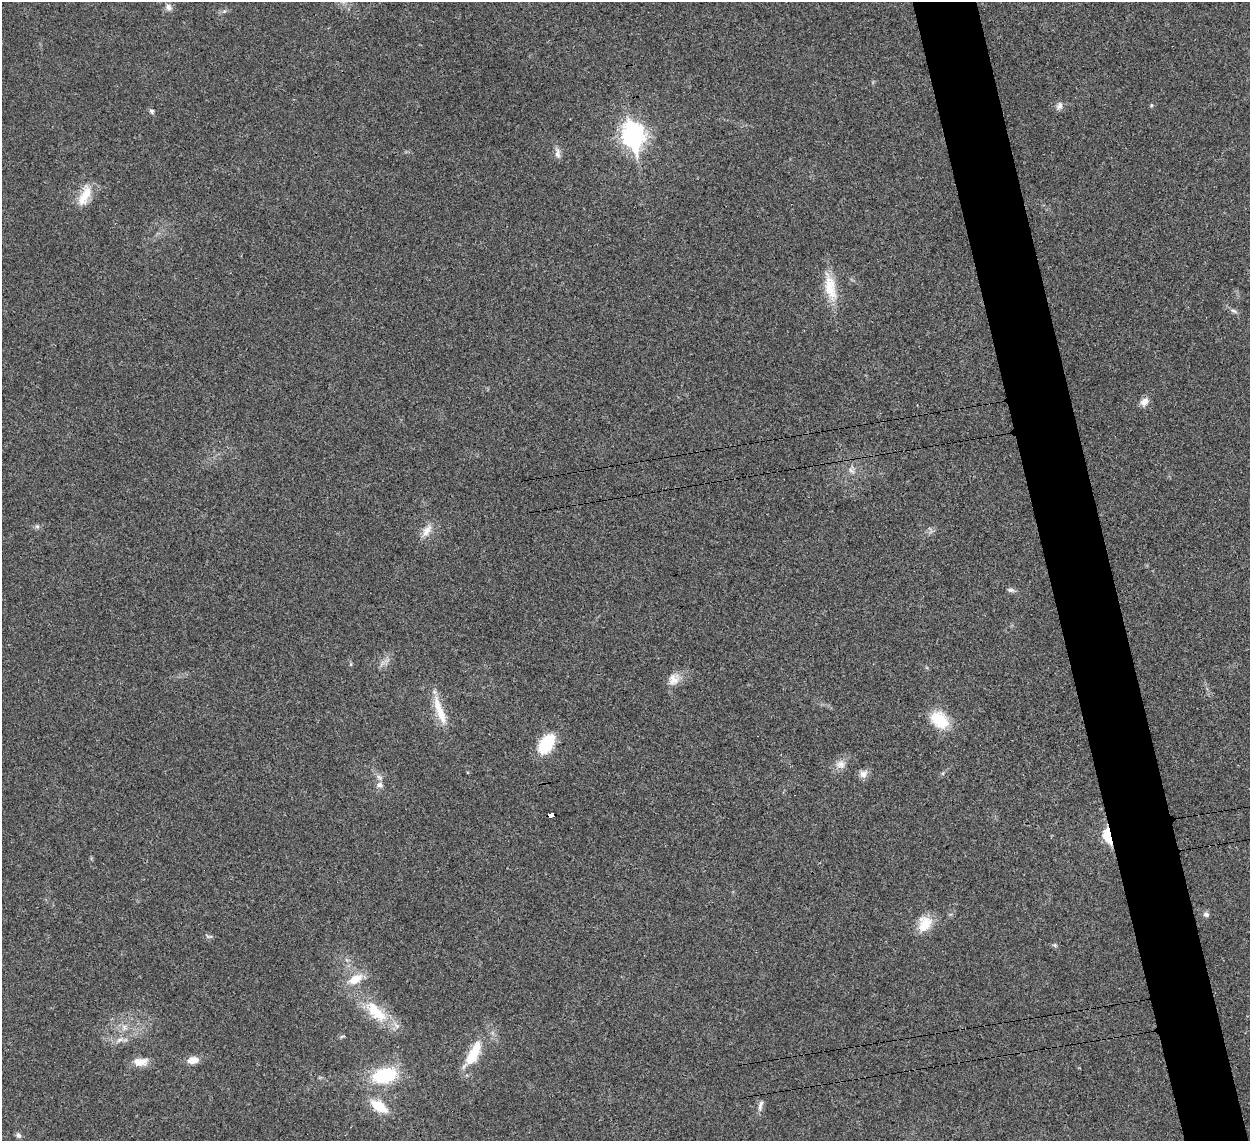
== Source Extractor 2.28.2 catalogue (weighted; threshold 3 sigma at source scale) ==
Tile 6 of 4 x 4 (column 2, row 2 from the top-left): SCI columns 1287-2534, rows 2568-3706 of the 5065 x 5020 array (HDU 1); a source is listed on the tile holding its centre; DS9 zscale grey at full resolution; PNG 1252 x 1143 px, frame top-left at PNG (2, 2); no overlay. Shown black and unused: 5% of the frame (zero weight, under 3 of 4 exposures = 2% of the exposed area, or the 3 px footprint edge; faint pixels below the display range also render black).
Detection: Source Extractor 2.28.2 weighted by HDU 2 'WHT'; one run over the whole footprint, this tile lists its part. Background 0.0282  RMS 0.0046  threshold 0.0209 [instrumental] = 3 sigma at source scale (4.5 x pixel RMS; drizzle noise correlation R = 1.50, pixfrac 1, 0.05/0.05 arcsec/px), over >= 5 px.
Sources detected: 38; all 38 listed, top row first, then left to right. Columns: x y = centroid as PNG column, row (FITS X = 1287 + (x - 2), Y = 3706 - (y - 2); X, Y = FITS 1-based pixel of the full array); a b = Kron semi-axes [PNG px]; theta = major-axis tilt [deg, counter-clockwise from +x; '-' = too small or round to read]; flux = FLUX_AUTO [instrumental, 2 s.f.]
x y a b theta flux
168 7 9 8 - 2
1060 105 10 7 71 1.9
1151 105 5 3 - 0.5
152 111 7 5 -35 0.99
633 135 11 8 -76 280
557 153 15 7 -89 2.2
85 195 30 12 67 8.8
830 287 38 13 -78 12
1234 311 9 5 -26 1.2
1144 402 12 8 50 3.1
851 470 10 5 -47 1.5
37 526 7 4 -1 0.9
426 531 18 9 53 4.2
1011 590 9 5 -14 1.3
673 679 16 13 -82 4.6
440 711 42 9 -71 10
940 720 22 16 -42 15
546 744 19 12 57 19
841 764 12 10 18 3.4
863 774 11 9 35 2.6
379 777 10 5 -54 1.4
380 785 9 7 -3 1.8
551 814 7 3 11 34
1108 835 8 5 -78 41
1206 914 8 7 - 1.4
925 924 22 16 63 8.6
355 979 19 10 29 7.5
376 1012 40 17 -44 17
124 1027 9 6 -78 2
342 1036 6 4 19 0.61
119 1040 9 6 19 2
474 1053 35 13 63 14
193 1060 13 8 10 4.3
140 1062 19 10 6 5.5
384 1075 26 15 14 26
760 1105 16 5 74 1.9
379 1106 17 9 -32 13
18 1135 7 6 - 1.3
Overlapping masked pixels (flux is a lower limit): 2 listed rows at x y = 551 814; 1108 835